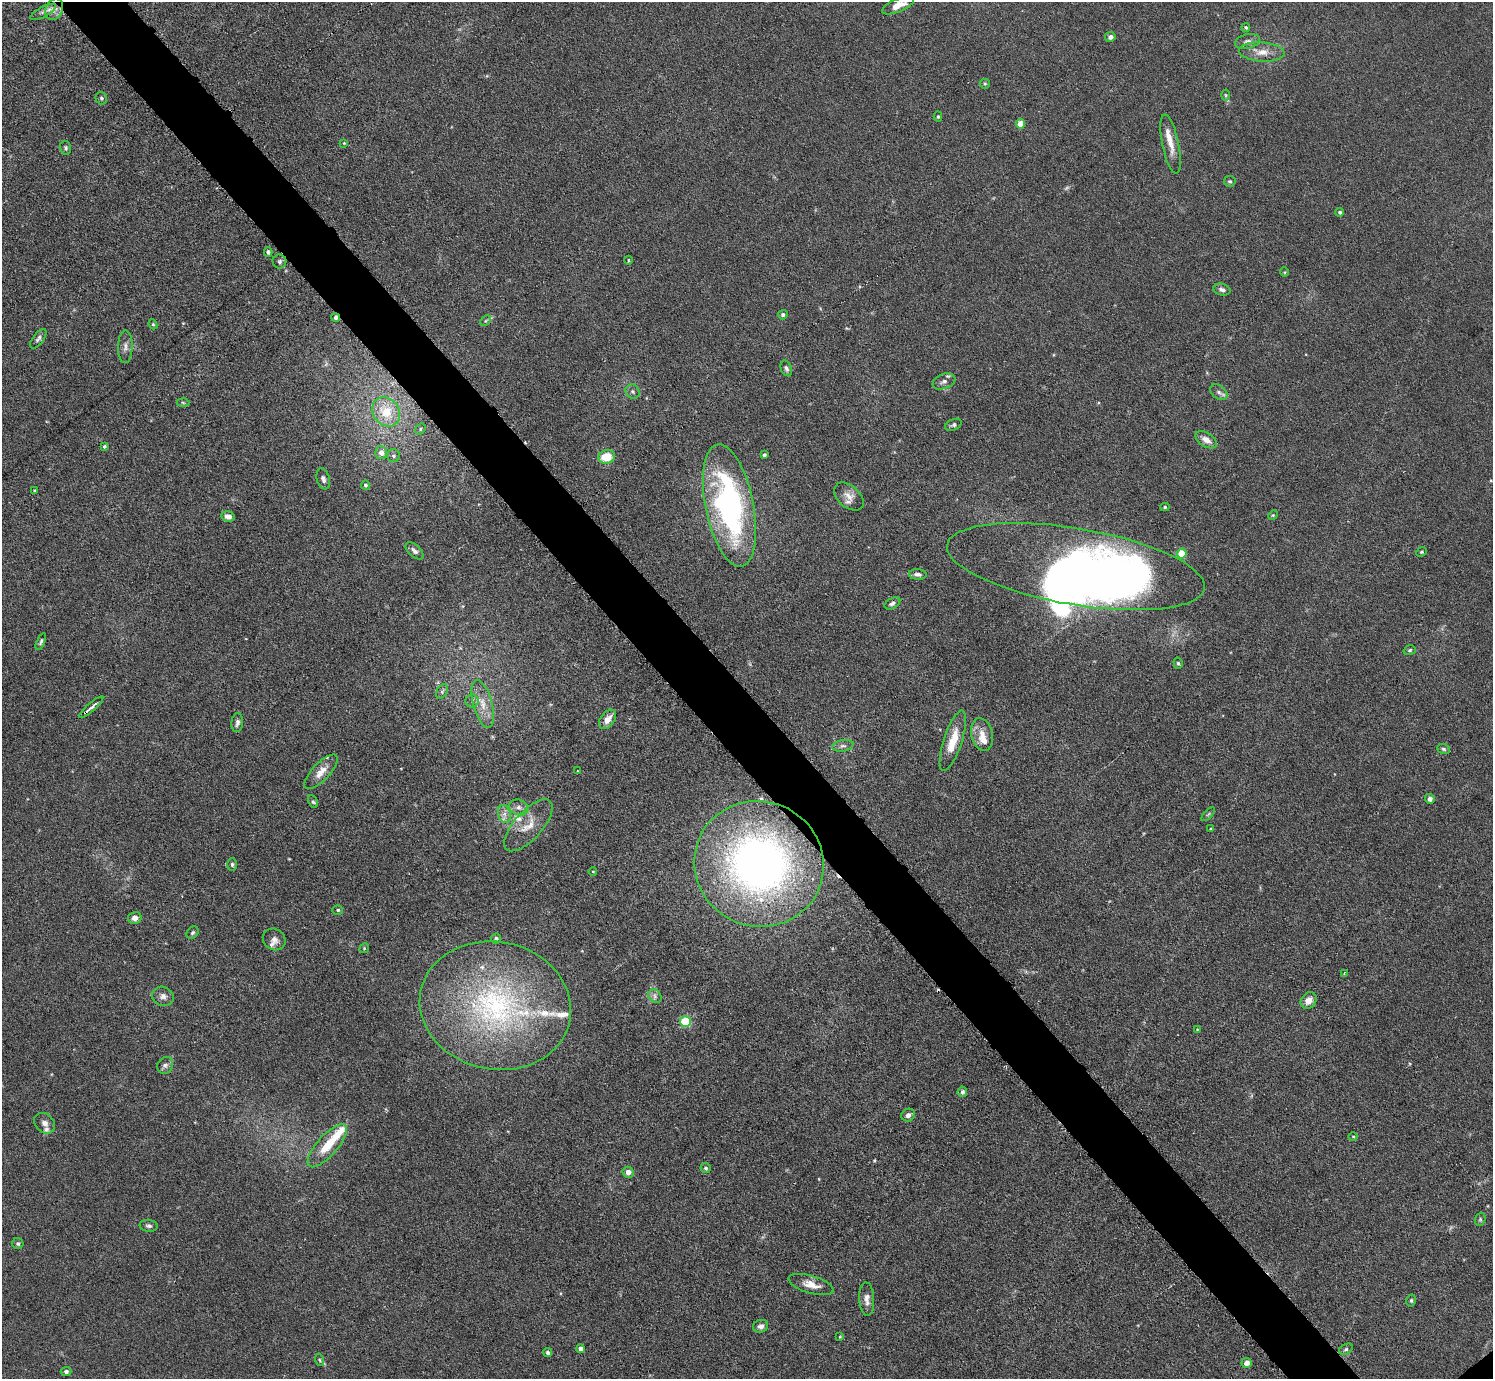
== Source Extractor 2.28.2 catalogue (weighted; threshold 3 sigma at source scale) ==
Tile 11 of 4 x 4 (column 3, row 3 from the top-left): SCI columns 3087-4577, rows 1535-2911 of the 6126 x 6131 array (HDU 1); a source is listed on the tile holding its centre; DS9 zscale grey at full resolution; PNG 1495 x 1381 px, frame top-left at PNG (2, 2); each listed source drawn as its Kron ellipse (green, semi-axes under 4 px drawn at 4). Shown black and unused: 5% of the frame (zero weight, under 3 of 6 exposures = <1% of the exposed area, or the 3 px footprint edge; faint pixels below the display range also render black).
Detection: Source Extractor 2.28.2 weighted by HDU 2 'WHT'; one run over the whole footprint, this tile lists its part. Background 0.0396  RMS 0.004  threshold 0.0164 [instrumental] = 3 sigma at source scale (4.09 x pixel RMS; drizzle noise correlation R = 1.36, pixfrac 0.8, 0.05/0.05 arcsec/px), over >= 5 px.
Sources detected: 131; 1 too faint to see at this stretch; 3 inside a brighter object's white glare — neither listed nor drawn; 11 inside a brighter listed object's ellipse — not listed separately; the other 116 listed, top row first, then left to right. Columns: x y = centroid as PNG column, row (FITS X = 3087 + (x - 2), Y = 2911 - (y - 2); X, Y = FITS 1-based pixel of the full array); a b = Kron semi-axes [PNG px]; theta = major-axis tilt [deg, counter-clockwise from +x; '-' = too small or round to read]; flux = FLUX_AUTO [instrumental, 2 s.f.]
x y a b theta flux
898 5 17 6 23 4.8
54 9 11 8 66 2.5
43 12 14 5 29 1.7
1246 27 4 4 - 0.64
1110 37 5 5 - 1.2
1247 41 13 7 14 1.8
1262 52 23 9 -4 4.9
985 84 5 5 - 0.51
1225 95 5 3 - 0.41
101 98 6 5 - 0.77
938 117 5 4 - 0.57
1021 124 4 4 - 7.4
344 143 4 3 - 0.3
1171 144 30 8 -78 4.8
65 148 7 5 -75 0.91
1230 181 6 5 - 0.67
1340 212 4 4 - 0.74
268 252 4 4 - 0.96
628 260 4 3 - 0.34
279 261 7 7 - 0.89
1284 272 5 4 - 0.43
1222 289 9 6 -15 1.3
783 315 5 4 - 1
336 318 5 4 - 1.4
486 321 6 4 44 0.53
153 324 5 4 - 0.54
38 339 11 5 52 1.1
125 347 16 7 89 2.2
786 368 8 5 -70 1.1
944 381 12 7 21 1.8
633 392 7 6 - 1
1219 392 10 6 -38 1.3
183 402 6 4 -3 0.55
386 412 16 13 -52 12
953 425 8 5 25 0.82
420 429 6 5 - 0.59
1206 440 12 7 -32 2.8
104 446 4 3 - 0.59
381 453 6 6 - 2.4
764 455 4 3 - 0.89
393 456 6 6 - 1
607 457 8 6 9 8.6
323 479 11 6 -75 1.3
365 485 4 4 - 0.71
34 490 3 2 - 0.41
849 496 17 11 -42 3.4
729 506 62 24 -78 99
1165 507 4 4 - 0.5
1273 515 5 4 - 0.37
228 516 7 5 -13 2.1
415 551 11 6 -43 1.5
1422 552 6 4 40 0.48
1182 554 5 5 - 13
1076 567 130 38 -10 330
918 574 9 5 -5 1.5
892 603 8 5 29 1.1
41 642 9 4 68 0.77
1410 650 6 4 17 0.61
1178 663 6 4 -73 0.62
442 691 8 5 57 0.86
472 701 6 6 - 1.1
483 704 25 9 -75 5.7
91 707 15 3 41 1.7
608 719 11 7 55 3.1
237 722 9 6 84 1.5
982 734 17 11 -78 4.5
953 741 31 9 72 8.7
843 746 10 5 10 1.4
1444 749 7 5 -18 0.71
577 771 4 2 - 0.25
321 772 22 8 46 4.3
1430 799 5 5 - 1.3
313 802 7 4 -61 0.66
519 807 10 7 -19 2
504 814 9 6 -74 1.8
1208 814 8 3 45 0.57
528 825 32 14 48 7.3
1211 829 4 3 - 0.38
232 864 6 5 - 0.79
759 864 65 62 -23 190
593 872 4 3 - 0.27
338 910 5 4 - 0.58
135 918 7 6 - 2.1
193 933 7 5 45 0.76
496 938 5 5 - 0.77
274 939 12 10 -34 2.2
364 948 5 4 - 0.43
1344 973 4 3 - 0.54
163 996 11 9 -27 2.1
655 996 7 6 - 1.1
1309 1001 9 7 51 2.9
495 1006 76 64 -12 94
685 1022 5 5 - 28
1197 1029 4 2 - 0.26
165 1065 9 7 56 1.3
962 1092 5 5 - 1
908 1115 7 6 - 1.3
45 1123 11 9 -43 2.5
1353 1137 5 3 - 0.34
327 1146 27 10 48 10
705 1168 5 4 - 0.72
628 1172 5 5 - 2.2
1480 1219 7 5 71 0.65
149 1226 9 5 -6 1.1
18 1244 5 5 - 0.71
811 1285 23 9 -16 4.3
867 1299 17 7 -86 2.6
1411 1301 6 4 77 0.64
761 1326 7 6 - 1.3
840 1337 4 4 - 0.38
581 1349 4 4 - 2.2
1346 1349 7 5 30 0.78
548 1352 4 4 - 0.92
320 1360 6 4 -70 0.56
1247 1363 5 5 - 2.3
66 1371 5 4 - 1.3
Overlapping masked pixels (flux is a lower limit): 3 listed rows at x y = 336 318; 91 707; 759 864
Isophote crosses this tile's border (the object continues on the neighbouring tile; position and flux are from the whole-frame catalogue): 1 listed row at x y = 898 5